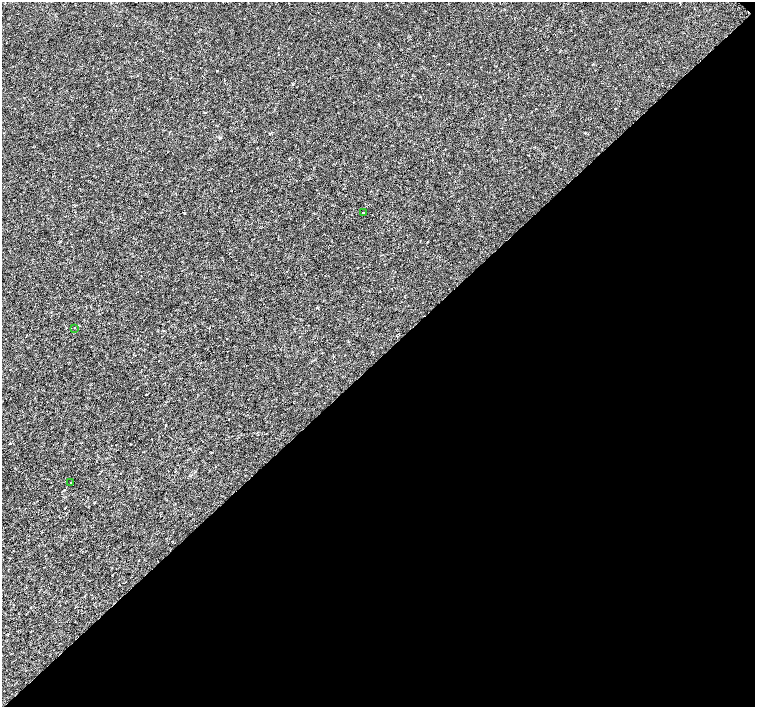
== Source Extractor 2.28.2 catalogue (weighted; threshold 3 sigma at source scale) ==
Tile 12 of 4 x 4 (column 4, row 3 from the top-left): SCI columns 4522-6026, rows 1632-3040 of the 6026 x 6016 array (HDU 1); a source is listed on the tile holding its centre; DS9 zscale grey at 2 x 2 block average (1 PNG px = mean of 2 x 2 image px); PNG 757 x 709 px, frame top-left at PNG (2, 2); each listed source drawn as its Kron ellipse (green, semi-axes under 4 px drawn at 4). Shown black and unused: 49% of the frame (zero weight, under 3 of 4 exposures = <1% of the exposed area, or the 3 px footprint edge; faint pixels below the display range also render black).
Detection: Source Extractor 2.28.2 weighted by HDU 2 'WHT'; one run over the whole footprint, this tile lists its part. Background -4.64e-05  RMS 0.0017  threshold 0.00754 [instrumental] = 3 sigma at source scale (4.5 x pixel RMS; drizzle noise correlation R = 1.50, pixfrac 1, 0.0396/0.0396 arcsec/px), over >= 5 px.
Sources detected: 3; all 3 listed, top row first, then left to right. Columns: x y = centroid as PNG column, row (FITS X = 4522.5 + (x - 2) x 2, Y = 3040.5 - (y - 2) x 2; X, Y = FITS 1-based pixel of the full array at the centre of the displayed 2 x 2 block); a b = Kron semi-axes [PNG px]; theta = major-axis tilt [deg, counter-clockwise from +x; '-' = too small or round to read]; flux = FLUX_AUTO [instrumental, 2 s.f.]
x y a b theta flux
364 212 2 2 - 0.95
74 328 2 2 - 0.22
71 483 2 2 - 0.27